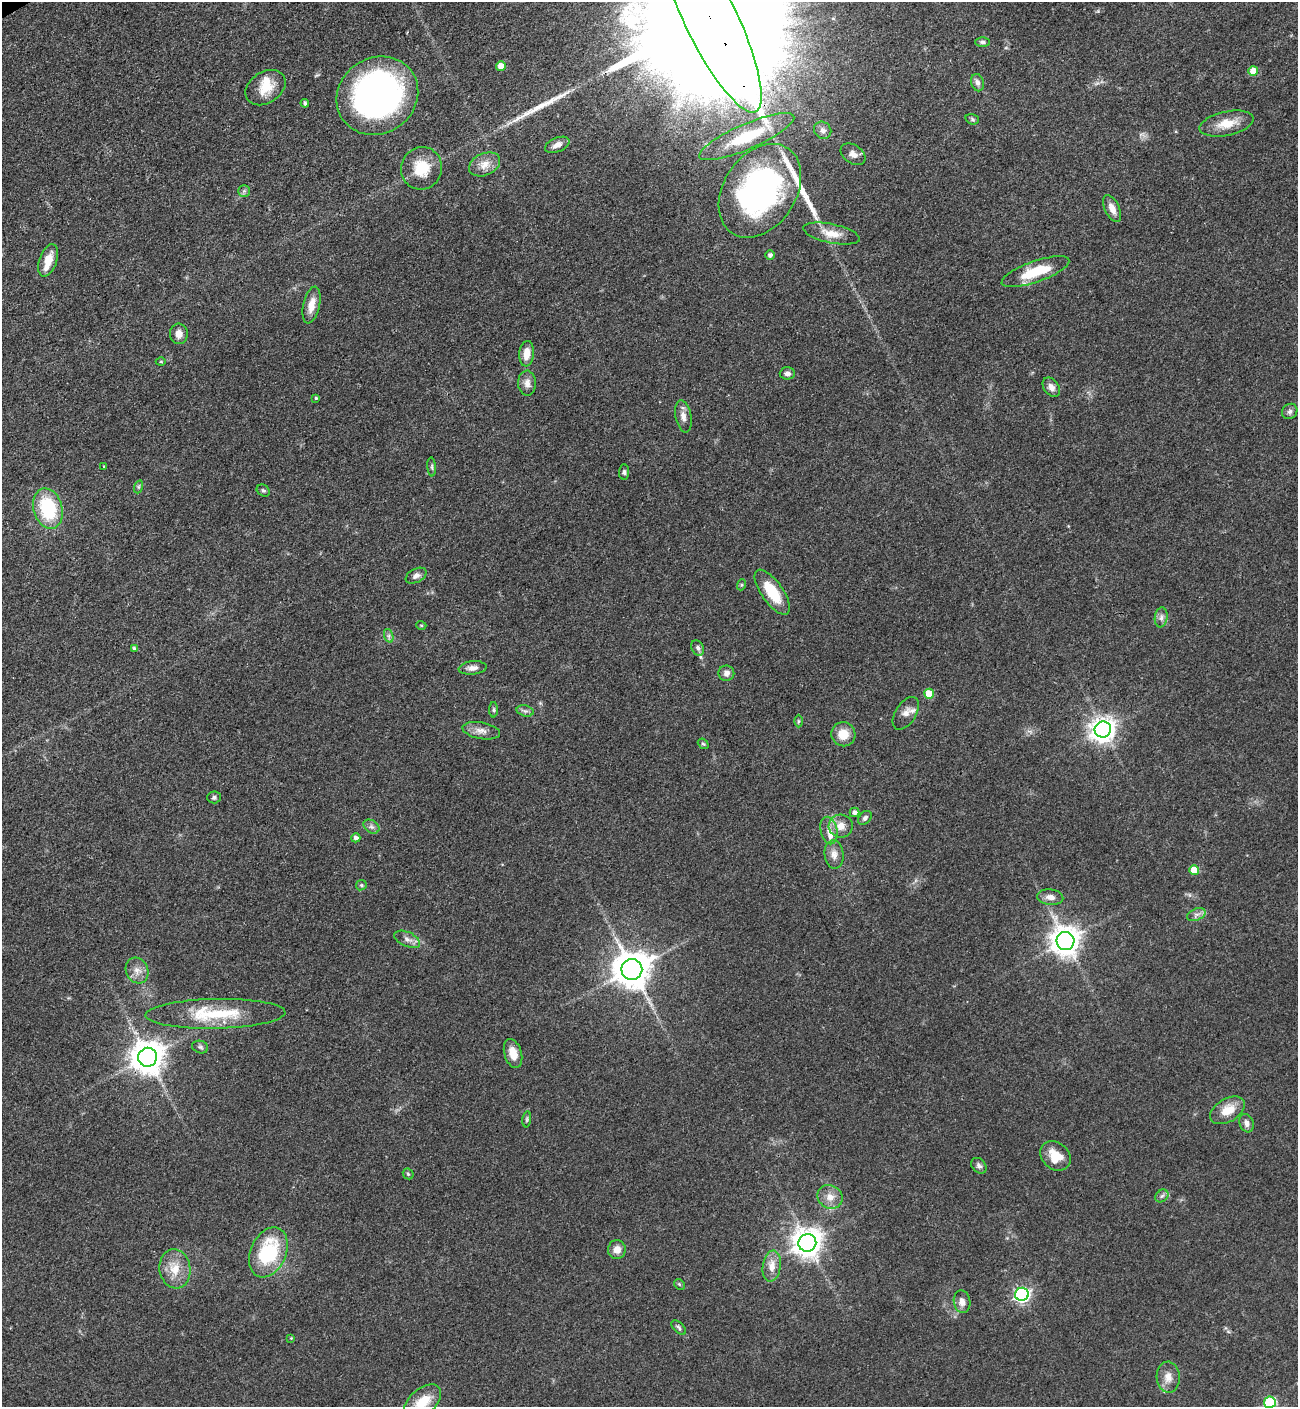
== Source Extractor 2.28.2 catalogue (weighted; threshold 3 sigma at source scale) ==
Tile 11 of 4 x 4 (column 3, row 3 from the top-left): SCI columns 2973-4268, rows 1506-2910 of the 5807 x 5820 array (HDU 1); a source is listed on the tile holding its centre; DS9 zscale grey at full resolution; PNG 1300 x 1409 px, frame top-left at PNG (2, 2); each listed source drawn as its Kron ellipse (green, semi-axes under 4 px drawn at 4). Shown black and unused: <1% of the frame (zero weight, under 3 of 4 exposures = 9% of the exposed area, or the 3 px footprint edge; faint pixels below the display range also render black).
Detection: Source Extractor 2.28.2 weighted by HDU 2 'WHT'; one run over the whole footprint, this tile lists its part. Background 0.0416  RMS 0.0055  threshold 0.025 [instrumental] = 3 sigma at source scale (4.5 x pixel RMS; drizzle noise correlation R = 1.50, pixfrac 1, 0.05/0.05 arcsec/px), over >= 5 px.
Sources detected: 104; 2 long thin detections or spike segments (spike, bleed or trail) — neither listed nor drawn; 3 inside a brighter listed object's ellipse — not listed separately; the other 99 listed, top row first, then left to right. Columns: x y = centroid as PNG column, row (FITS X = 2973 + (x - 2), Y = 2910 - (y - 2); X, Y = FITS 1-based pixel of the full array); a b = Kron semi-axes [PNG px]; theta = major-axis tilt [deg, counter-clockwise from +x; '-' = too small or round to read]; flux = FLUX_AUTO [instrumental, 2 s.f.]
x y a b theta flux
709 15 107 26 -64 77000
982 42 7 5 -1 1.3
501 66 5 5 - 6.6
1253 71 5 5 - 8.7
978 83 9 6 -75 2.2
265 88 22 15 34 11
377 96 42 38 34 210
305 103 4 3 - 0.95
972 119 7 5 -18 1
1226 124 27 12 12 10
823 130 9 8 - 2
747 137 52 12 23 23
557 145 13 7 22 3.4
853 154 13 9 -33 3.4
485 164 16 11 25 5.9
421 168 21 20 - 16
244 191 5 5 - 1.2
760 191 51 36 56 140
1112 209 14 7 -65 4.8
831 234 29 9 -12 8
770 255 5 4 - 1.8
48 260 17 8 70 7.8
1035 272 35 10 19 19
311 305 19 8 77 6.7
179 334 10 9 - 3.9
526 354 13 7 84 6.4
161 362 5 3 - 0.5
787 373 7 6 - 2.3
527 383 12 9 -89 3.6
1051 387 11 7 -53 3.2
316 398 4 4 - 0.73
1290 411 8 7 - 1.7
683 416 16 8 -79 3.7
104 466 3 2 - 0.38
432 467 9 4 -86 1
624 472 7 5 87 1.3
138 487 7 4 71 1
263 491 7 5 -33 1.1
48 508 20 14 -74 35
416 576 11 6 27 2.6
741 585 5 3 - 0.72
772 592 26 11 -55 16
1161 617 10 6 83 2.5
421 625 5 3 - 0.61
389 636 7 4 -72 1.3
698 648 8 6 -63 1.7
134 649 4 4 - 1.3
473 668 14 6 6 3.4
726 673 8 8 - 2.8
929 694 5 5 - 13
494 710 8 4 90 0.84
525 711 9 5 -14 1.5
906 713 18 10 57 4.7
798 721 6 4 89 0.75
1103 730 8 8 - 500
481 731 19 8 -10 4.4
843 734 12 12 - 9.1
703 744 6 4 -41 0.83
214 797 6 6 - 1.3
854 812 5 4 - 2.2
865 818 8 5 46 1.5
841 826 12 11 - 5.9
371 827 9 6 -33 1.8
829 831 14 8 -78 4.3
356 838 4 4 - 1.8
834 854 14 9 -86 4.1
1194 870 5 5 - 11
361 885 5 5 - 0.81
1050 897 13 7 -6 3.8
1196 915 10 5 24 2.2
407 939 14 7 -24 3
1065 941 9 9 - 770
632 969 10 10 - 1400
137 970 13 11 -64 4.6
215 1014 70 15 1 32
200 1047 8 6 -17 1.2
513 1053 15 8 -73 6.9
148 1057 9 9 - 1000
1227 1110 19 11 31 10
527 1119 8 4 83 0.88
1246 1123 9 7 -70 2.6
1055 1156 16 13 -42 11
979 1166 9 6 -47 1.7
408 1174 6 4 -44 0.73
1162 1196 7 5 44 1.4
830 1197 13 11 -31 5.6
807 1243 9 8 - 730
617 1250 9 9 - 4.9
268 1252 26 17 67 39
772 1266 15 9 81 5.7
175 1269 20 15 -81 11
679 1284 6 4 -45 0.76
1022 1294 7 6 - 150
962 1302 11 8 -81 3.8
679 1327 9 5 -46 1.2
291 1338 4 4 - 0.5
1168 1377 15 11 -87 5.6
423 1402 22 13 41 14
1270 1402 6 5 - 42
Overlapping masked pixels (flux is a lower limit): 3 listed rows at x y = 709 15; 760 191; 148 1057
Isophote crosses this tile's border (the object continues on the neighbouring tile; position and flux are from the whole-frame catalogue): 3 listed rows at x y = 709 15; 423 1402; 1270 1402